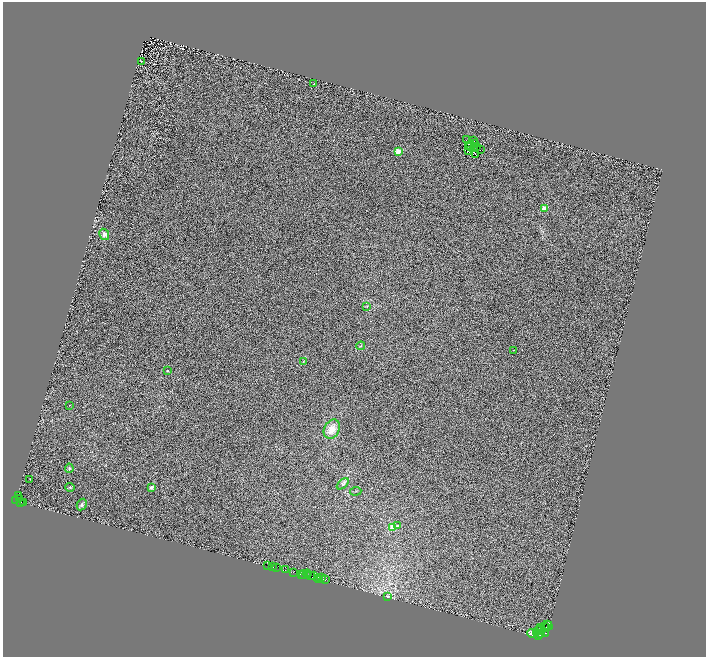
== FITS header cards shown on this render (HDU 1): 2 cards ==
NAXIS1  =                 1407
NAXIS2  =                 1309

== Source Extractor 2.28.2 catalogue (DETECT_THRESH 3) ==
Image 1407 x 1309 px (HDU 1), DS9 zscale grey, zoomed out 1/2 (1 PNG px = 2 x 2 image px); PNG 708 x 659 px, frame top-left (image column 2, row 1309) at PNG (3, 2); each listed source drawn as its Kron ellipse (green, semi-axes under 4 px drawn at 4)
Background 1.52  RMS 1.1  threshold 3.19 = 3 sigma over >= 5 px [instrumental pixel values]
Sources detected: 84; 23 cannot appear on this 1/2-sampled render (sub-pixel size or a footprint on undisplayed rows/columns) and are neither listed nor drawn; the other 61 listed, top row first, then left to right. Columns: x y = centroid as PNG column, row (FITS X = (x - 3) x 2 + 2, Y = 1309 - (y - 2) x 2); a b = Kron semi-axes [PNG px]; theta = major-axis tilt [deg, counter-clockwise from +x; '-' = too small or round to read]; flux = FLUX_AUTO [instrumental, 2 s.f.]
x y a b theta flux
142 62 3 2 - 97
314 84 2 2 - 75
466 140 2 1 - 80
473 141 3 1 - 74
474 144 2 1 - 84
471 146 5 2 - 82
469 147 2 1 - 31
476 147 3 1 - 210
474 148 2 1 - 73
468 150 4 1 - 110
480 150 3 1 - 88
398 151 2 2 - 3800
476 155 4 1 - 37
544 208 2 2 - 4200
104 234 6 5 - 790
367 306 4 3 - 240
361 346 5 3 - 250
513 350 2 2 - 190
303 362 3 2 - 100
167 370 2 2 - 220
69 405 2 2 - 79
332 429 10 7 63 2200
69 468 5 3 - 210
30 479 2 2 - 84
343 484 7 4 42 340
70 487 5 3 - 210
152 487 2 2 - 1900
356 491 6 2 5 130
18 496 4 2 - 420
19 498 3 2 - 3900
16 501 3 2 - 8500
21 502 2 2 - 3300
23 503 2 1 - 1200
82 505 6 4 60 380
398 525 4 3 - 280
393 527 2 2 - 7800
268 566 2 1 - 2400
272 566 3 2 - 9500
276 568 2 1 - 220
285 569 2 1 - 220
293 572 2 2 - 3100
301 574 2 1 - 880
303 574 3 2 - 2100
307 574 4 2 - 2200
310 575 2 1 - 4000
313 576 3 1 - 220
317 578 2 2 - 4900
322 578 2 1 - 430
319 579 2 1 - 400
325 580 3 1 - 480
388 596 3 3 - 360
548 625 5 3 - 5100
544 626 2 1 - 3400
540 627 2 1 - 2100
546 628 4 2 - 1200
539 631 5 2 - 8500
536 632 3 2 - 3600
540 633 2 1 - 3200
546 633 4 2 - 5800
532 634 5 3 - 47000
539 635 3 3 - 94
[23 sub-pixel or undisplayed-footprint detections neither listed nor drawn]